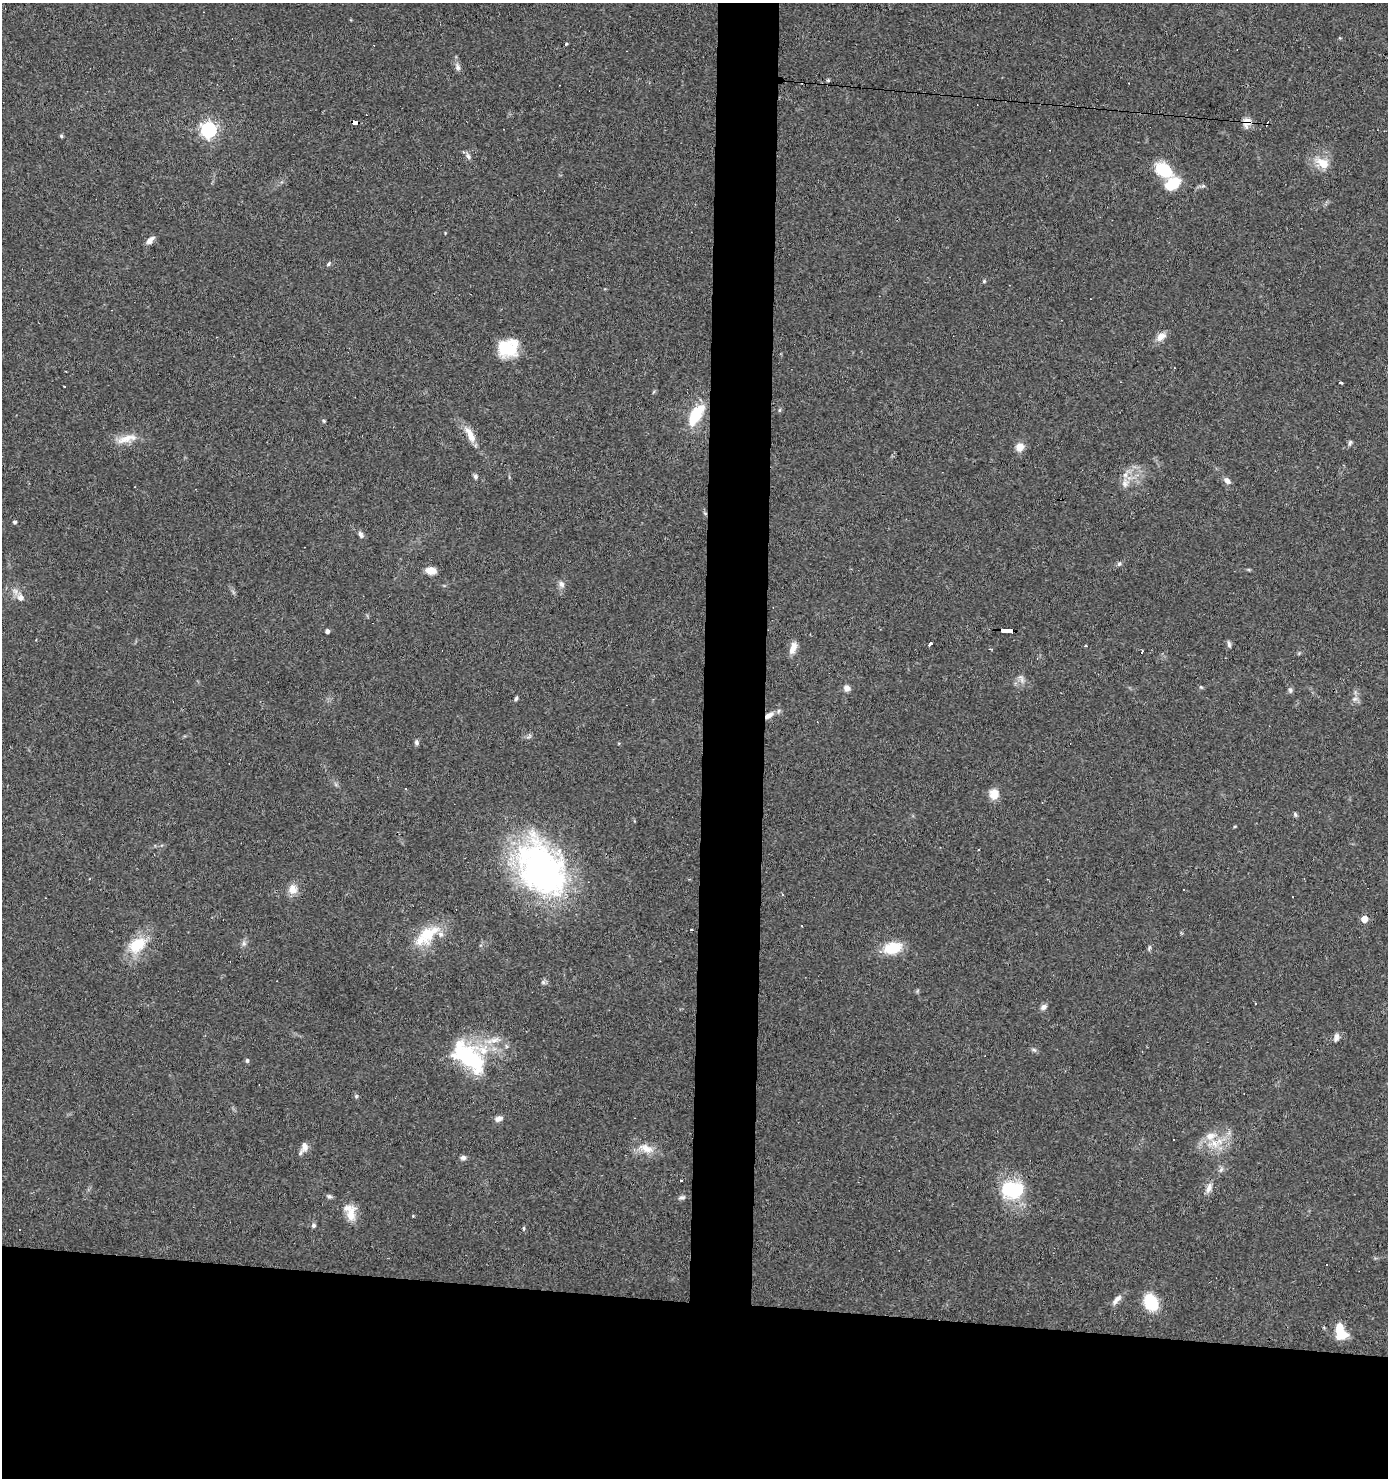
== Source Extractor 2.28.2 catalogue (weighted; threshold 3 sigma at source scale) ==
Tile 8 of 3 x 3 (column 2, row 3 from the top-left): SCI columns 1485-2870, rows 1-1476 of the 4453 x 4429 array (HDU 1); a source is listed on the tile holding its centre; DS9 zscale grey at full resolution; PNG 1390 x 1480 px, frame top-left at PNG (2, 3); no overlay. Shown black and unused: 16% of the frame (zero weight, under 3 of 4 exposures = <1% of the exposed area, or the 3 px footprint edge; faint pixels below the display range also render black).
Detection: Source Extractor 2.28.2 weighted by HDU 2 'WHT'; one run over the whole footprint, this tile lists its part. Background 0.0606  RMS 0.0051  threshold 0.0229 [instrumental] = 3 sigma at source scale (4.5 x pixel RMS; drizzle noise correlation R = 1.50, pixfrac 1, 0.05/0.05 arcsec/px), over >= 5 px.
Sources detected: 108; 2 inside a brighter object's white glare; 8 cosmic-ray / hot-pixel residue — not listed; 7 inside a brighter listed object's ellipse — not listed separately; the other 91 listed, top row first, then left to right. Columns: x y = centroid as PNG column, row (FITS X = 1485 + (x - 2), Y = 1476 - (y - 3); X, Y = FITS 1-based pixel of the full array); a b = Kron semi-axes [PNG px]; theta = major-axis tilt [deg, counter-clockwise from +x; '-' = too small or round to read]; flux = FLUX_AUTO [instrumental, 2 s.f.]
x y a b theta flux
566 44 3 3 - 1.2
458 67 10 7 -72 2
828 79 5 3 - 0.63
355 123 6 3 -6 47
1246 123 16 8 82 3.6
209 130 6 6 - 160
61 136 5 4 - 0.64
468 156 9 6 -60 1.6
1323 163 12 8 -26 9.7
1164 170 24 15 -34 16
150 240 11 6 43 3.1
328 264 7 4 51 0.82
984 281 4 4 - 0.75
1161 336 14 9 39 3.7
508 348 20 17 9 20
1340 383 3 3 - 1.8
64 386 3 2 - 0.73
779 410 6 4 89 0.61
696 415 22 12 64 17
323 421 5 4 - 0.63
470 435 23 8 -64 6.2
126 439 27 10 19 6.9
1350 443 8 4 77 1
1020 447 9 9 - 4.7
475 476 7 6 - 1
1227 480 8 6 -29 2.5
1125 484 10 9 - 3.1
15 522 4 3 - 1.1
361 534 9 5 -59 1.7
1119 564 6 5 - 0.93
431 570 10 8 -7 5.2
561 584 9 7 -64 2
21 598 9 8 - 2.9
327 631 4 4 - 1.7
1008 631 13 3 -3 110
930 644 3 3 - 6.3
1229 644 9 5 -81 1.1
1086 646 3 3 - 0.97
793 648 16 7 70 4
1142 652 4 2 - 1.1
1021 678 12 6 -64 2.1
1201 687 5 4 - 0.6
847 688 8 7 - 2.6
1290 690 7 6 - 1.1
516 698 5 4 - 1
1355 699 9 5 19 1.5
769 715 13 6 34 3.6
417 742 7 6 - 1.2
406 789 3 2 - 0.47
994 794 12 11 - 5.6
1295 814 7 5 -74 0.85
1235 826 4 3 - 0.52
541 868 67 47 -56 150
293 889 13 12 - 4.7
1364 919 5 4 - 10
801 926 3 2 - 0.71
691 930 3 3 - 1.3
426 935 27 20 80 17
244 943 7 6 - 1.4
137 945 27 18 36 15
893 948 18 11 12 16
1149 948 8 4 76 0.89
543 982 6 5 - 1.1
917 991 6 4 71 0.62
1256 1003 2 2 - 0.53
1043 1007 9 7 39 1.7
1336 1037 12 7 73 2.1
494 1040 18 7 9 4.8
1034 1050 7 4 -2 0.94
468 1057 49 25 -38 46
247 1060 5 4 - 1
356 1096 5 5 - 0.73
498 1119 10 7 16 2.1
1174 1140 2 2 - 0.38
1214 1143 19 12 5 10
304 1147 12 9 87 3.2
646 1148 23 10 -20 7.1
463 1157 7 6 - 1.4
1221 1170 9 5 62 1.4
680 1180 3 3 - 1.5
1209 1188 14 7 70 3
1012 1190 27 20 -1 28
329 1196 7 6 - 1.1
682 1198 9 6 15 1.3
351 1214 22 11 83 7
413 1216 3 3 - 0.43
313 1226 6 5 - 1.1
524 1228 5 3 - 0.57
1117 1299 17 6 46 3
1151 1302 16 12 -64 19
1341 1332 19 11 -78 11
Overlapping masked pixels (flux is a lower limit): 4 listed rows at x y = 355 123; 1246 123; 1008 631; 769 715